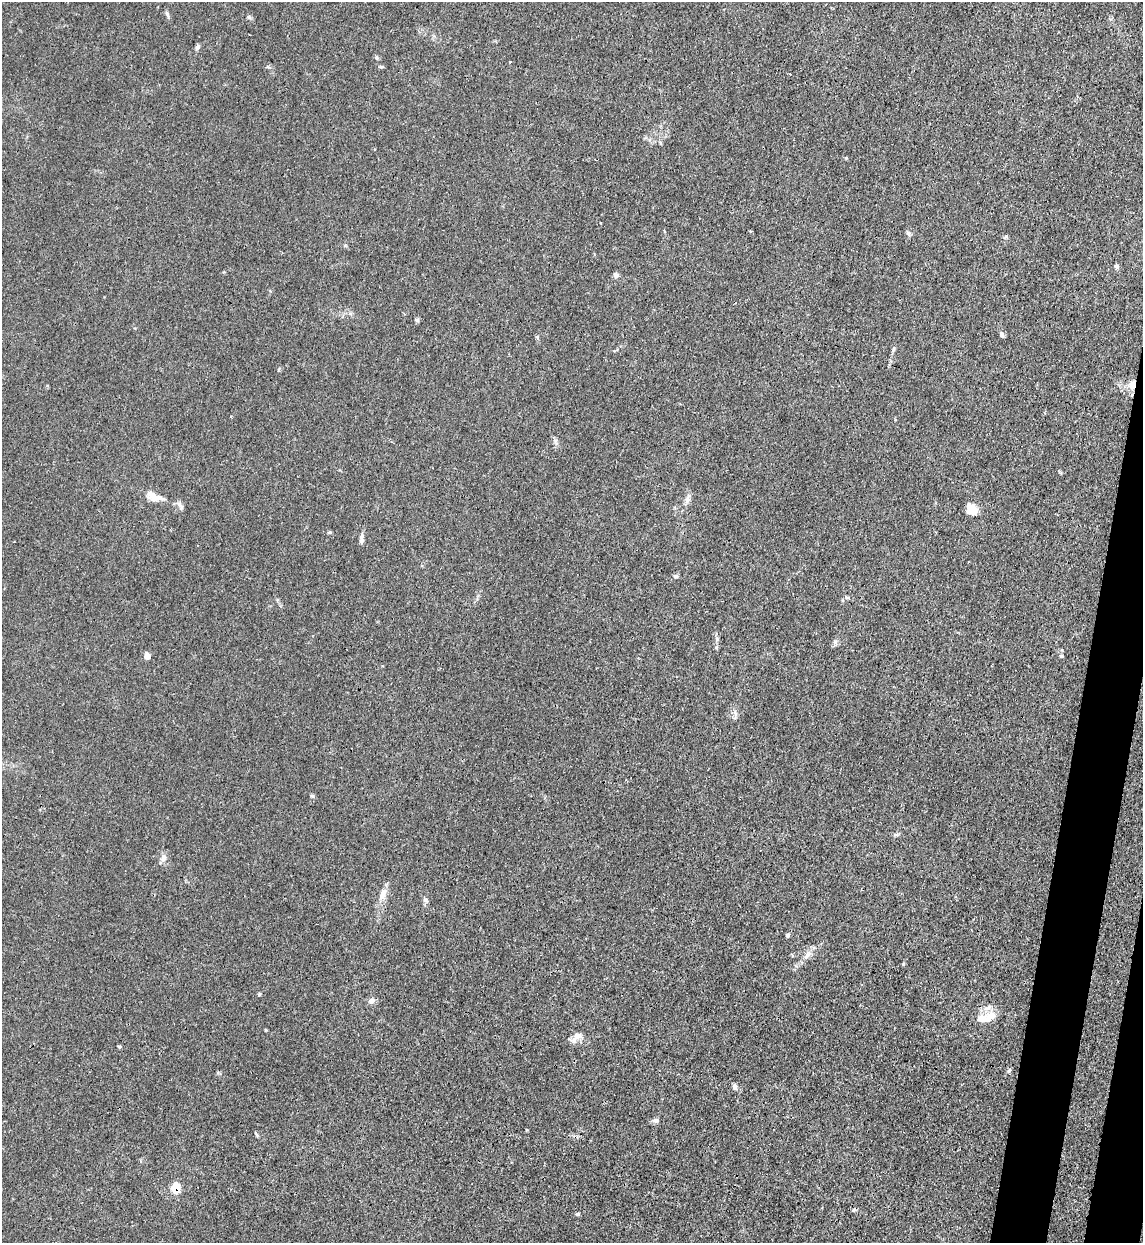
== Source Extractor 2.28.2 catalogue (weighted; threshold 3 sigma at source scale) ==
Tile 6 of 4 x 4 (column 2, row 2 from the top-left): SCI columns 1470-2610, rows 2508-3748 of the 5101 x 5011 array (HDU 1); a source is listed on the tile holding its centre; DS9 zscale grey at full resolution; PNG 1145 x 1245 px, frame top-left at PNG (2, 2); no overlay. Shown black and unused: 4% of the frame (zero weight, under 3 of 4 exposures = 7% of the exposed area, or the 3 px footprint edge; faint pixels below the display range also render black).
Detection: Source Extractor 2.28.2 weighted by HDU 2 'WHT'; one run over the whole footprint, this tile lists its part. Background 0.0171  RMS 0.0027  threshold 0.0122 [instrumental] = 3 sigma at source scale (4.5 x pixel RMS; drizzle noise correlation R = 1.50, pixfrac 1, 0.05/0.05 arcsec/px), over >= 5 px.
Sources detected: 42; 1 cosmic-ray / hot-pixel residue — not listed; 3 inside a brighter listed object's ellipse — not listed separately; the other 38 listed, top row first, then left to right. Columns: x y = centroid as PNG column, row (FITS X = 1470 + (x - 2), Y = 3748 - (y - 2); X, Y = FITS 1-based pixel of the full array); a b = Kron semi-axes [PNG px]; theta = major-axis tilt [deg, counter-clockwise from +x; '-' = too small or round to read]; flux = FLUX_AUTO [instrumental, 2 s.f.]
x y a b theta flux
167 14 8 5 -70 0.52
249 17 6 5 - 0.44
197 47 8 5 53 0.61
376 58 6 4 -69 0.42
510 62 3 2 - 0.19
908 233 7 5 -71 0.67
1116 266 6 6 - 0.6
616 275 6 6 - 0.86
417 320 5 5 - 0.5
1002 335 6 5 - 0.76
893 349 6 4 72 0.39
1132 385 12 9 74 2.3
154 497 25 10 -19 3.3
687 499 8 5 -80 0.86
180 506 14 5 -62 0.87
972 509 14 10 -50 3.2
361 537 9 6 63 0.83
676 576 6 5 - 0.45
847 597 6 4 -1 0.4
717 639 6 4 72 0.45
147 656 7 6 - 1.2
1061 656 5 4 - 0.34
312 796 6 3 16 0.31
163 858 10 7 59 1.3
382 895 17 8 67 2.4
425 900 7 5 -44 0.6
787 935 5 4 - 0.66
807 956 11 6 54 1.3
259 994 4 4 - 0.28
372 1001 8 6 21 1.3
990 1016 18 10 43 3
577 1036 13 8 33 1.7
735 1087 7 5 -84 0.84
656 1120 8 6 7 0.73
527 1130 3 3 - 0.27
175 1188 6 5 - 10
854 1209 4 3 - 1.1
577 1214 5 4 - 0.48
Overlapping masked pixels (flux is a lower limit): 2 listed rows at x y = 1132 385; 175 1188
Unlisted compact peaks at least as high as the median listed source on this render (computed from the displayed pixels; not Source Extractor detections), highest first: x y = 119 1046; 330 532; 1009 1071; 846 158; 835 642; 381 67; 257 1135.